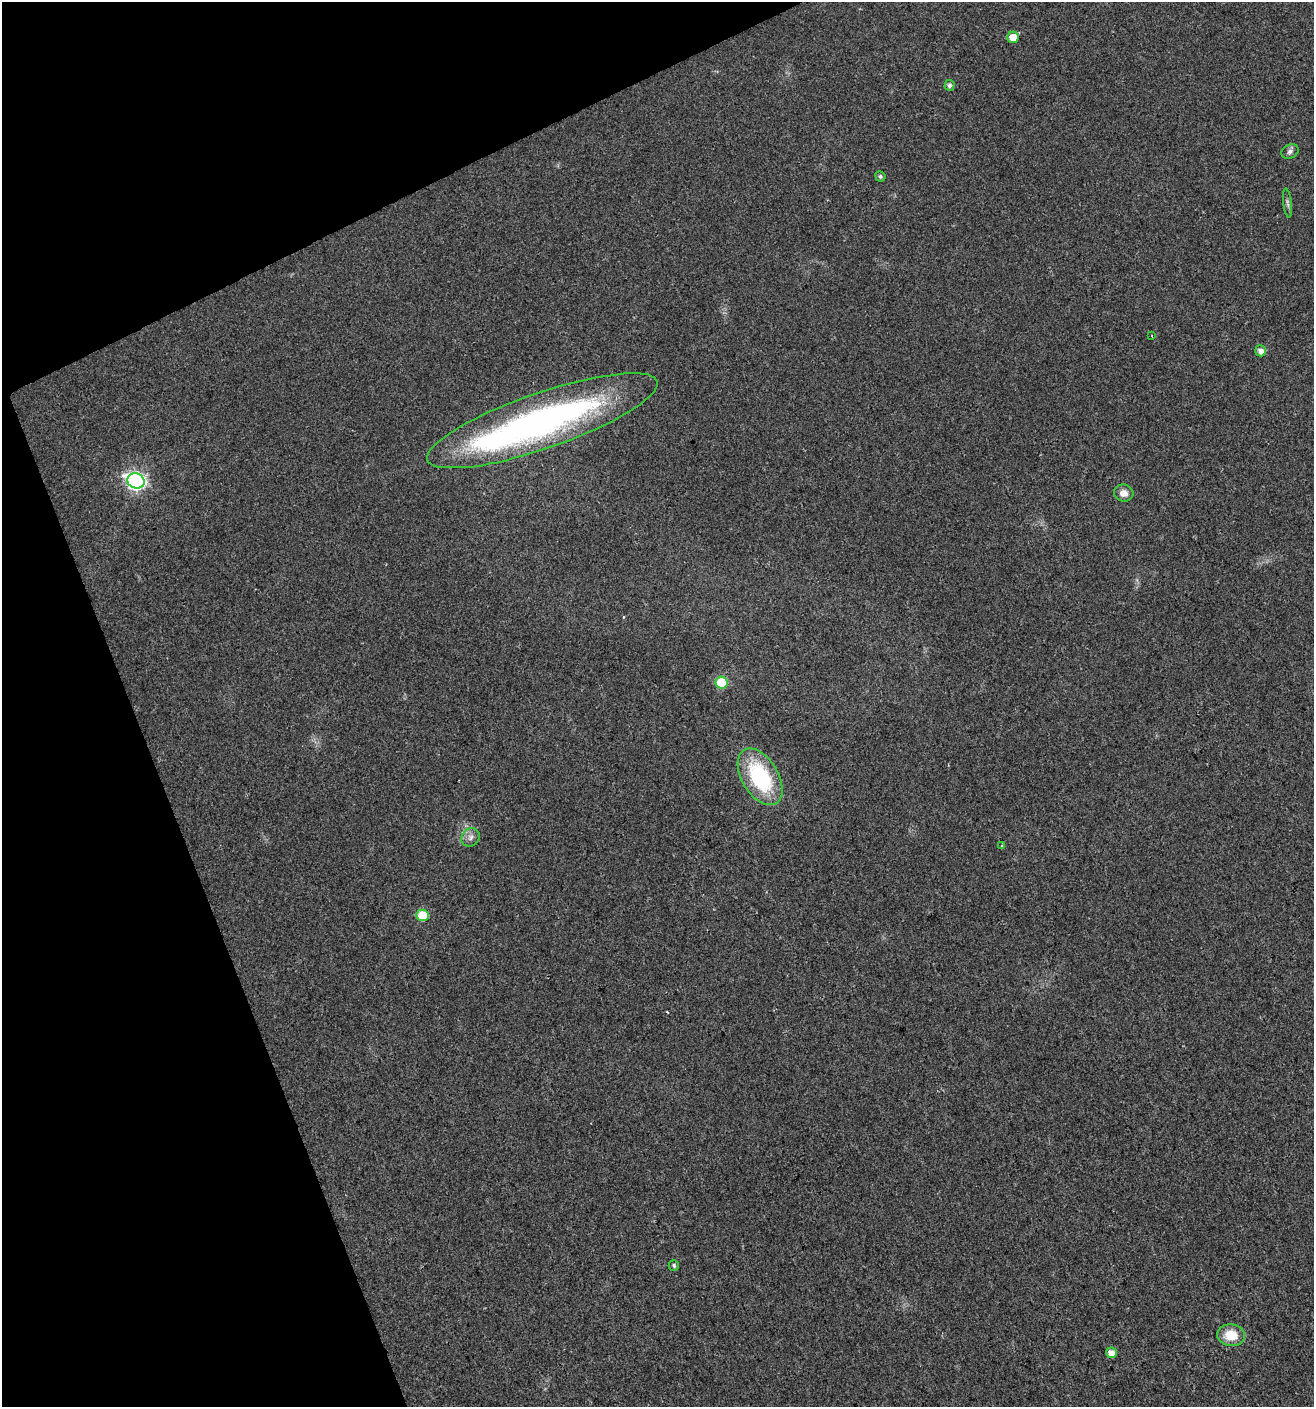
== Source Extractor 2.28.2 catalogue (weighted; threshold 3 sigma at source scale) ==
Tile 5 of 4 x 4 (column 1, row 2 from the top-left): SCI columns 142-1453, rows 2809-4213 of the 5474 x 5618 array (HDU 1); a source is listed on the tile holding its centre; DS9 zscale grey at full resolution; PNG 1316 x 1409 px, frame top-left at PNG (2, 2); each listed source drawn as its Kron ellipse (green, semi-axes under 4 px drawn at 4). Shown black and unused: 20% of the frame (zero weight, under 2 of 3 exposures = <1% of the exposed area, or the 3 px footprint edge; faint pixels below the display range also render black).
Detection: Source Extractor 2.28.2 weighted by HDU 2 'WHT'; one run over the whole footprint, this tile lists its part. Background 0.0185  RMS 0.0053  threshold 0.0238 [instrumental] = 3 sigma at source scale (4.5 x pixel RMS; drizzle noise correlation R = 1.50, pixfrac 1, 0.0396/0.0396 arcsec/px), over >= 5 px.
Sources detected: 21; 2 inside a brighter object's white glare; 1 cosmic-ray / hot-pixel residue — neither listed nor drawn; the other 18 listed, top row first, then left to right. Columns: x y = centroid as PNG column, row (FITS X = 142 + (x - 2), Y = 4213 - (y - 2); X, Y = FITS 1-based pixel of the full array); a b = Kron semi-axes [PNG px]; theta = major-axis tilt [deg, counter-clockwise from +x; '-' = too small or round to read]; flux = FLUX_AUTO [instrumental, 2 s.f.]
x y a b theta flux
1013 37 5 5 - 6.6
949 85 5 5 - 1.7
1290 152 9 6 26 1.8
880 176 5 5 - 1.2
1287 203 14 4 -84 1.5
1152 336 4 2 - 0.39
1261 351 5 5 - 3.3
542 421 121 28 19 200
136 481 9 7 -23 180
1124 493 10 8 -15 3.8
722 683 6 6 - 30
760 777 31 18 -59 49
470 837 10 8 47 2.7
1002 846 3 3 - 1.1
423 915 6 6 - 20
674 1265 5 5 - 1
1231 1335 14 10 -6 11
1111 1353 5 5 - 5.4